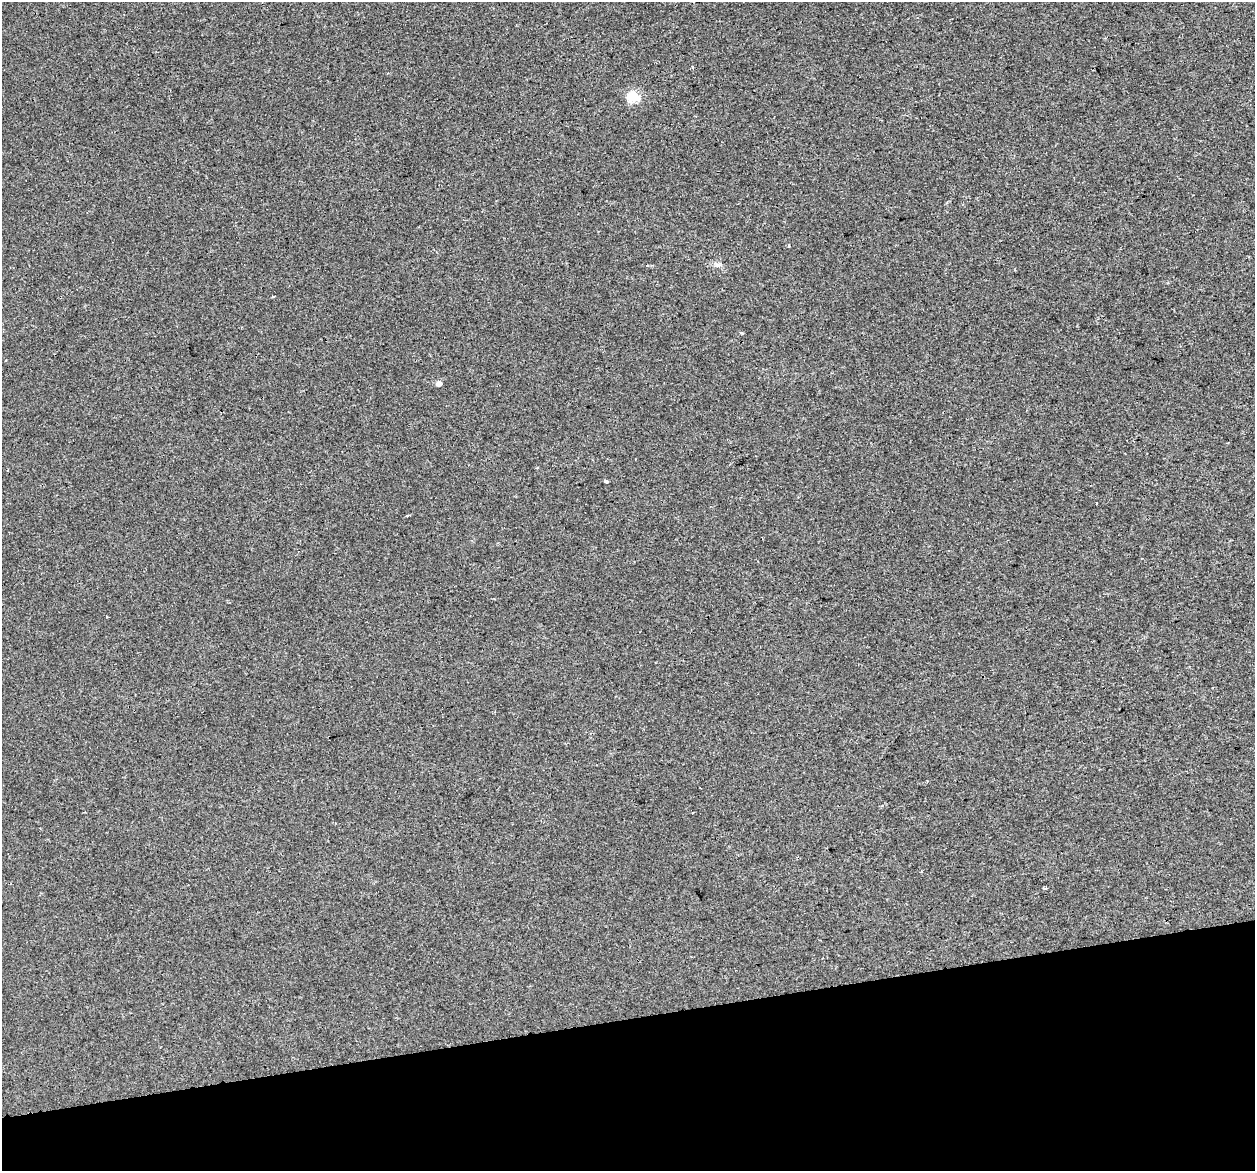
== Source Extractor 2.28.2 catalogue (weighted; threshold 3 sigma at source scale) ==
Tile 14 of 4 x 4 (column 2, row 4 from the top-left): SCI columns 1284-2536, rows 98-1266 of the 5073 x 4815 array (HDU 1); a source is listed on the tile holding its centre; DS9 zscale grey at full resolution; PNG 1257 x 1173 px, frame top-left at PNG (2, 2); no overlay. Shown black and unused: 13% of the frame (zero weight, under 2 of 3 exposures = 2% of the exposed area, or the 3 px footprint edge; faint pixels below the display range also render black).
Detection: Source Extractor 2.28.2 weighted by HDU 2 'WHT'; one run over the whole footprint, this tile lists its part. Background 0.00221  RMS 0.0046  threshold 0.0207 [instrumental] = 3 sigma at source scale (4.5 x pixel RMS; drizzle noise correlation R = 1.50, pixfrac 1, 0.0396/0.0396 arcsec/px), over >= 5 px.
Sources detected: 10; all 10 listed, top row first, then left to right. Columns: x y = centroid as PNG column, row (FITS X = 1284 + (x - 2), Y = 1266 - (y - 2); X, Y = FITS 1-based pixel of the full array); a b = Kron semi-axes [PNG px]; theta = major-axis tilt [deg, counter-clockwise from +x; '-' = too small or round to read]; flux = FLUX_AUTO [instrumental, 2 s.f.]
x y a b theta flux
693 68 3 3 - 1.1
633 97 6 5 - 40
717 265 8 6 -1 1.4
273 296 3 3 - 0.76
438 383 6 5 - 2
606 482 4 3 - 1.5
1096 503 3 2 - 0.43
407 515 3 3 - 1.4
921 872 4 2 - 0.39
1046 888 4 3 - 0.83
Unlisted compact peaks at least as high as the median listed source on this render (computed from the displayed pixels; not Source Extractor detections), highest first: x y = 789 246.